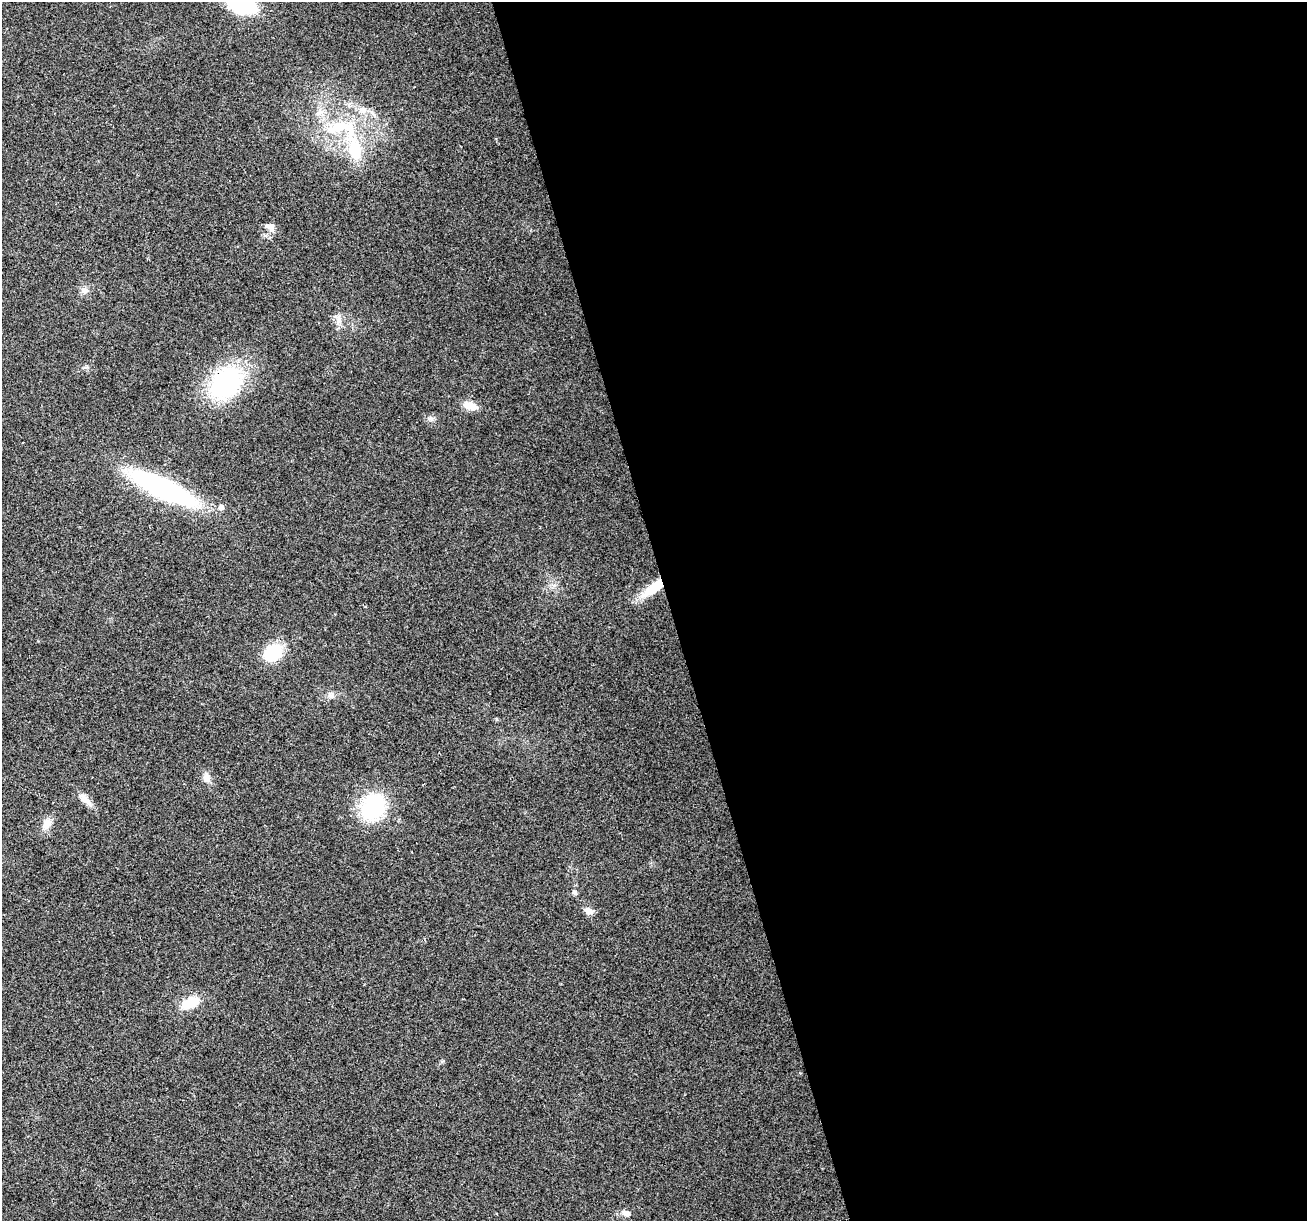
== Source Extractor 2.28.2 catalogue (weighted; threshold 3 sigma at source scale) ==
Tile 8 of 4 x 4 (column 4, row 2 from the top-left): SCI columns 3916-5220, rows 2539-3757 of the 5220 x 5026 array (HDU 1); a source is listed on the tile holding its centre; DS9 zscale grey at full resolution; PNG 1309 x 1223 px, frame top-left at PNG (2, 2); no overlay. Shown black and unused: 49% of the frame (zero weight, under 2 of 3 exposures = <1% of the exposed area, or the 3 px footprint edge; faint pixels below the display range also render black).
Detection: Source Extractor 2.28.2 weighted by HDU 2 'WHT'; one run over the whole footprint, this tile lists its part. Background 0.0564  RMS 0.0086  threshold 0.0389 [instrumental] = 3 sigma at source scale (4.5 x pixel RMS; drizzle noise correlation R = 1.50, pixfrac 1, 0.0396/0.0396 arcsec/px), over >= 5 px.
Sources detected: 25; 1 cosmic-ray / hot-pixel residue — not listed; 2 inside a brighter listed object's ellipse — not listed separately; the other 22 listed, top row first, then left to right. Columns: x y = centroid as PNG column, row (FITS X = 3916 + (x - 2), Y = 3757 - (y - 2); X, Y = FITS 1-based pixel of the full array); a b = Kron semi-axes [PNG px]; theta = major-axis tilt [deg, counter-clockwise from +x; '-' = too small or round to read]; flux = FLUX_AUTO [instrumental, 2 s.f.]
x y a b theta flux
242 5 22 13 -17 77
342 127 49 19 6 56
355 149 44 16 -74 41
271 226 15 7 0 4.2
85 290 10 8 -12 4
339 319 12 7 -90 5.3
226 383 32 24 51 120
470 406 17 8 -17 10
431 419 9 5 19 2.5
163 488 59 15 -26 200
221 507 5 5 - 4.5
653 588 27 9 36 27
272 653 13 11 38 50
331 695 7 7 - 2.8
206 778 13 9 -80 5.9
86 800 23 7 -48 7.3
373 807 30 22 63 68
47 824 15 10 64 7.5
574 892 7 5 -56 2.1
589 911 11 7 -30 5.6
190 1003 21 11 23 21
626 1213 12 8 -8 4.5
Overlapping masked pixels (flux is a lower limit): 2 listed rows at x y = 226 383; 653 588
Isophote crosses this tile's border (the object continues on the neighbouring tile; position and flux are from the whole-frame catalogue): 1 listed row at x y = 242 5
Unlisted compact peaks at least as high as the median listed source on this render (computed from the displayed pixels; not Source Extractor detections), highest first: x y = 443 1061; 86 367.